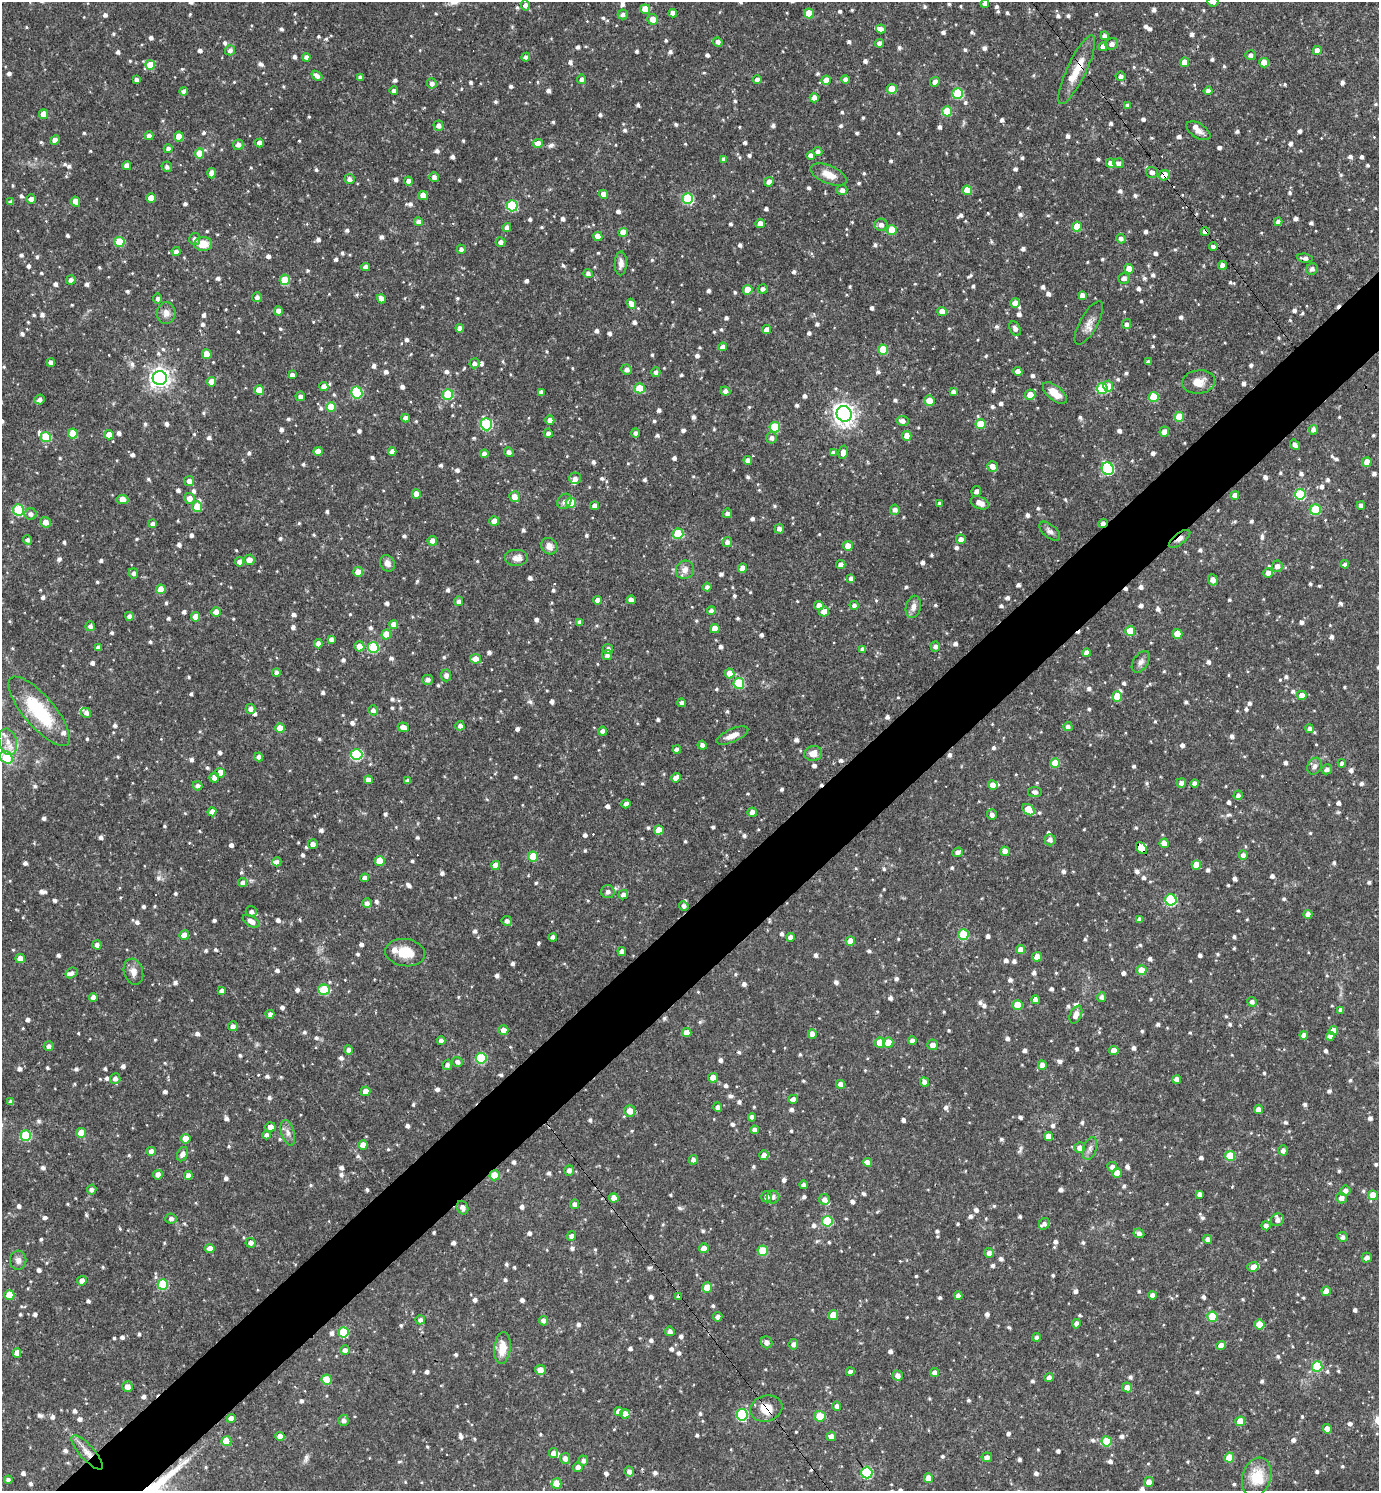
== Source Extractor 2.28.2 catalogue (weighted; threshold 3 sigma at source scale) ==
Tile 7 of 4 x 4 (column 3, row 2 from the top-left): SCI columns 2907-4283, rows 2979-4467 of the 5954 x 5956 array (HDU 1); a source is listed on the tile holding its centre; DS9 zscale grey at full resolution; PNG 1381 x 1493 px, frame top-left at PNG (2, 2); each listed source drawn as its Kron ellipse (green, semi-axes under 4 px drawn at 4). Shown black and unused: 5% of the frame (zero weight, under 3 of 4 exposures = <1% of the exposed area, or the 3 px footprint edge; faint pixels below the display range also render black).
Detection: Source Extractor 2.28.2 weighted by HDU 2 'WHT'; one run over the whole footprint, this tile lists its part. Background 0.0423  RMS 0.0051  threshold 0.0231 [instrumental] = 3 sigma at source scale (4.5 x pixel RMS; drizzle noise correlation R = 1.50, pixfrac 1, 0.05/0.05 arcsec/px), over >= 5 px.
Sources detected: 1369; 1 inside a brighter object's white glare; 11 cosmic-ray / hot-pixel residue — neither listed nor drawn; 17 inside a brighter listed object's ellipse — not listed separately; of the other 1340, all 500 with FLUX_AUTO >= 1.84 (the completeness limit of this list) listed and drawn (840 fainter detections not listed), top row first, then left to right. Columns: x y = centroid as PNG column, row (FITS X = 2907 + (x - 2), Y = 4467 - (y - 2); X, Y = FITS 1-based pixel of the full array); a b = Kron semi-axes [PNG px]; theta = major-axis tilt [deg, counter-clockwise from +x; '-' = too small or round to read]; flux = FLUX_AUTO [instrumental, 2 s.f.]
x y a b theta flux
1213 2 5 5 - 2.6
985 4 4 4 - 2.3
525 5 5 4 - 2.2
645 9 5 4 - 9.9
673 13 4 4 - 2.2
809 13 5 5 - 11
623 14 5 5 - 1.8
652 19 5 5 - 4.5
881 29 5 4 - 2.5
1105 36 4 4 - 2
718 42 5 4 - 2.1
880 43 4 4 - 2.2
1112 44 6 5 - 2.8
1103 47 4 4 - 5.1
230 50 5 5 - 2
1317 50 4 4 - 3.4
1251 55 5 5 - 1.8
306 57 4 4 - 2
526 57 4 4 - 1.9
1185 62 4 4 - 5.3
1264 62 5 4 - 7.3
150 65 5 5 - 10
1077 70 38 9 64 11
317 76 6 4 -40 2.4
1121 76 5 5 - 1.9
360 77 4 4 - 2.2
137 79 4 4 - 2
582 79 4 4 - 2
757 80 4 4 - 2.7
826 80 4 4 - 5
845 80 4 4 - 3
935 82 5 4 - 2.5
432 83 5 5 - 1.9
892 89 5 5 - 11
184 91 4 4 - 1.9
394 91 4 4 - 2.1
1208 91 4 4 - 2.5
958 93 5 5 - 34
814 98 4 4 - 3.4
1127 105 4 4 - 1.9
947 111 5 5 - 19
44 114 5 4 - 6.4
438 126 5 5 - 2.4
1198 131 13 7 -32 3.4
149 136 4 4 - 2.5
179 137 5 4 - 9.8
55 140 5 4 - 3.2
259 143 4 4 - 4
538 143 5 4 - 5.4
238 145 5 5 - 2.5
168 149 4 4 - 2
818 151 4 4 - 1.8
199 153 5 5 - 8.8
811 156 4 4 - 4
724 159 4 4 - 1.9
1110 163 5 4 - 3.4
1118 163 5 5 - 2
127 166 4 4 - 4.5
167 167 5 5 - 1.9
1152 172 5 5 - 2.1
211 173 5 4 - 3
829 175 19 9 -23 6.9
1164 175 5 5 - 6.9
434 177 5 5 - 2
349 179 5 5 - 2
409 181 4 4 - 2.8
769 182 5 4 - 2.5
842 190 5 5 - 2.2
967 190 5 4 - 9.6
604 194 4 4 - 3.9
423 195 4 4 - 5.9
151 198 5 4 - 7.1
31 199 4 4 - 3
688 199 5 5 - 39
11 202 4 4 - 1.9
76 202 5 4 - 5.9
512 206 5 5 - 43
418 222 4 4 - 1.9
1278 222 4 4 - 2.4
760 224 4 4 - 4
881 225 6 6 - 2.6
507 227 4 4 - 2.8
1077 227 5 4 - 11
892 230 5 5 - 15
623 232 4 4 - 6.5
1205 232 4 4 - 4
598 236 5 4 - 4.1
195 239 6 5 - 2.3
1121 239 5 4 - 1.9
119 242 5 5 - 22
500 242 5 4 - 2.2
203 244 9 7 2 8
1213 247 4 4 - 2.3
461 249 4 4 - 2
176 252 4 4 - 2.4
1305 258 8 4 -7 2
621 263 12 6 89 2.9
1222 265 4 4 - 3
366 267 4 4 - 2.6
1129 269 5 4 - 6.6
1312 269 6 5 - 1.9
588 273 4 4 - 1.9
1124 278 5 5 - 2.4
71 280 4 4 - 2
285 280 5 5 - 15
763 289 5 4 - 2.1
748 290 5 4 - 8.7
1082 295 4 4 - 2.4
257 297 5 5 - 1.8
158 299 5 4 - 1.9
381 299 4 4 - 4.2
1015 303 5 4 - 4.8
631 304 5 4 - 3.8
278 311 5 4 - 2.3
942 311 4 4 - 5.3
166 313 11 9 87 3.6
1089 323 24 9 61 4.6
1127 324 5 4 - 1.9
460 328 4 4 - 2.8
1015 328 8 5 -64 2.5
767 330 4 4 - 3.1
723 347 4 4 - 3
883 350 5 5 - 21
207 354 5 4 - 10
51 362 4 4 - 2.3
1148 362 4 4 - 1.8
474 363 5 5 - 1.9
627 369 5 5 - 2.2
1018 371 4 4 - 3.6
656 372 4 4 - 1.8
292 375 4 4 - 2.4
160 378 7 7 - 320
211 382 4 4 - 6.2
1198 382 16 11 7 5.9
324 386 4 4 - 3.9
1108 386 5 5 - 6.2
639 388 5 5 - 16
1102 388 5 5 - 35
259 390 5 4 - 7.2
725 391 5 4 - 2
541 392 4 4 - 2.1
953 392 4 4 - 2.1
357 393 6 5 - 39
1055 393 14 7 -40 7.7
448 394 5 5 - 29
1030 395 5 5 - 5.8
300 396 5 4 - 1.9
1154 397 5 5 - 21
39 399 5 5 - 2.1
929 401 5 5 - 6
331 407 5 5 - 10
844 414 8 7 - 310
1179 417 5 5 - 17
405 418 4 4 - 2.7
550 420 4 4 - 3.7
902 421 6 5 - 2.3
486 424 6 5 - 47
980 424 5 5 - 12
775 427 5 5 - 25
1313 430 5 4 - 2.1
1164 432 5 4 - 3
73 433 5 5 - 13
548 433 4 4 - 2
636 433 4 4 - 1.9
109 435 5 4 - 4.6
907 436 5 4 - 5.4
46 437 5 5 - 23
772 438 5 5 - 2.1
1295 445 5 4 - 2.2
318 451 5 4 - 4.2
392 451 4 4 - 2.8
509 452 5 4 - 1.9
843 452 7 4 80 3.3
833 453 4 4 - 2
484 454 4 4 - 2.6
748 460 4 4 - 2.9
1367 462 5 4 - 5.4
992 466 5 5 - 3.6
1108 469 6 6 - 58
575 478 6 6 - 2.1
189 481 5 5 - 2.7
976 491 5 4 - 2
416 494 5 4 - 3.9
1300 494 5 5 - 33
1235 495 4 4 - 4.2
514 497 5 5 - 4.2
190 498 5 5 - 3.8
122 499 6 4 -9 5
564 501 8 6 52 2.1
571 502 5 5 - 16
980 503 9 6 -23 4
940 504 4 3 - 1.9
1361 505 4 4 - 2.1
595 506 4 4 - 2.9
197 507 5 5 - 11
19 510 5 5 - 40
895 510 5 5 - 2.4
1315 510 5 5 - 17
727 513 4 4 - 1.9
31 514 6 6 - 2.2
494 521 5 5 - 4.1
45 522 5 5 - 4.7
1103 523 5 4 - 3.1
153 524 4 4 - 2
779 529 5 4 - 2
1050 531 12 6 -39 2.1
678 534 5 5 - 22
961 539 5 5 - 2.8
1179 539 13 5 38 2.5
27 540 5 4 - 1.9
432 541 5 4 - 3.2
727 542 5 5 - 2.1
549 546 9 7 -50 3.9
848 546 5 4 - 5.5
517 558 12 8 0 4.8
249 560 5 5 - 4.1
240 562 4 4 - 2.7
387 563 9 7 -62 2.7
841 564 4 4 - 2.4
1345 564 4 4 - 1.9
1277 566 6 5 - 2.6
743 568 4 4 - 4.8
685 570 9 8 - 3.6
358 572 5 5 - 5
133 573 5 5 - 1.8
1268 573 5 5 - 3
851 578 4 4 - 1.9
1213 580 5 4 - 3.8
707 587 4 4 - 1.9
161 589 5 5 - 8.7
598 600 4 4 - 3.5
631 600 4 4 - 2.4
459 601 5 4 - 1.9
819 605 5 4 - 3.6
854 605 4 4 - 1.9
913 607 11 7 76 3.1
711 611 4 4 - 1.9
824 611 5 5 - 5.4
216 612 5 4 - 4.4
129 616 4 4 - 2.4
195 617 5 4 - 5.9
580 622 4 4 - 1.9
394 624 4 4 - 4.6
90 626 5 5 - 1.9
715 629 4 4 - 7
1130 631 5 5 - 13
386 634 5 5 - 11
1177 634 5 5 - 9.2
331 639 4 4 - 1.9
318 644 4 4 - 2.4
359 646 5 5 - 4.6
935 646 5 4 - 1.9
373 647 5 5 - 33
98 648 4 4 - 2.4
608 649 5 5 - 1.9
863 649 4 4 - 1.9
1086 653 4 4 - 2.5
607 655 5 5 - 1.9
476 659 5 5 - 4.6
1141 662 12 7 56 2.3
276 673 4 4 - 2
730 673 5 5 - 5.7
446 675 6 5 - 2.2
427 680 5 5 - 2
739 683 5 5 - 29
1302 695 5 4 - 4.9
1117 696 5 5 - 12
682 703 4 4 - 2
250 709 5 5 - 2.6
373 710 5 5 - 2.3
39 711 43 15 -50 36
86 713 5 4 - 2
460 726 5 4 - 1.9
403 727 5 4 - 4
1068 727 5 4 - 1.9
280 728 5 4 - 7.2
1310 729 4 4 - 1.9
603 731 4 4 - 2
732 735 17 6 23 4.9
8 742 13 9 -74 5
702 745 4 4 - 2.2
677 750 4 4 - 2.6
813 754 9 7 10 4.5
357 755 6 5 - 47
6 757 7 5 -45 18
259 757 4 4 - 2.4
1055 763 5 5 - 13
1342 763 4 4 - 2.2
1315 766 9 6 59 2
1327 769 5 5 - 2
220 773 5 5 - 6.5
214 777 5 5 - 2.6
676 778 5 4 - 3
368 780 4 4 - 3.2
408 781 4 4 - 1.8
1181 783 5 4 - 2
1195 783 4 4 - 2.4
993 785 5 4 - 3.9
197 786 5 4 - 1.8
1035 792 7 5 -7 2
1238 795 5 4 - 2
626 804 4 4 - 3.1
1029 810 7 5 -37 13
212 812 4 4 - 3.7
752 812 4 4 - 3.1
992 815 5 5 - 2.3
659 830 5 4 - 7.7
1050 840 6 5 - 2.3
1164 843 5 4 - 5.4
313 844 5 4 - 2.6
1141 848 7 4 -52 71
1005 851 5 4 - 3.5
958 852 5 4 - 2
1243 855 4 4 - 2.3
533 856 5 5 - 15
379 861 5 5 - 9.8
277 862 4 4 - 2
496 865 4 4 - 5.1
1196 865 5 4 - 9.4
365 878 4 4 - 2.3
242 883 4 4 - 2
608 892 7 6 - 2
623 894 5 4 - 1.9
1171 900 5 5 - 48
367 903 5 4 - 2.1
684 906 5 4 - 1.9
251 912 6 5 - 2
1308 914 4 4 - 2.8
1139 919 4 4 - 1.9
251 921 9 5 -30 3.8
507 921 5 5 - 2.1
184 935 5 4 - 6.5
963 935 5 5 - 26
553 937 4 4 - 1.9
790 937 4 4 - 2.4
850 941 4 4 - 5.8
97 945 5 4 - 2
1021 950 4 4 - 4.3
622 952 4 4 - 2.1
405 953 20 13 -8 11
1037 957 5 5 - 4
20 958 4 4 - 4.7
1142 970 5 5 - 9.6
133 972 13 9 -73 3.8
71 973 6 5 - 1.8
324 990 6 5 - 22
222 991 4 4 - 2.2
93 997 4 4 - 2.9
1102 997 5 4 - 1.8
1035 1000 4 4 - 2.8
1252 1002 5 4 - 2
1017 1005 5 4 - 9
1341 1010 4 4 - 2.4
270 1014 4 4 - 2.2
1076 1015 9 5 64 4
233 1026 5 5 - 2.2
503 1030 5 5 - 3.3
1333 1031 4 4 - 4.6
687 1032 4 4 - 4.2
812 1034 5 4 - 3.7
1304 1035 4 4 - 3
1330 1036 4 4 - 2.8
441 1041 4 4 - 2.3
912 1041 4 4 - 1.9
880 1043 5 5 - 9
888 1043 5 5 - 9.2
933 1045 5 5 - 3.3
49 1046 5 5 - 2
348 1050 5 4 - 2.1
1114 1051 4 4 - 6
481 1058 5 5 - 35
458 1062 5 5 - 2.1
447 1065 5 4 - 1.9
1042 1065 4 4 - 3.7
713 1078 5 4 - 4.3
115 1079 5 5 - 2.4
1177 1079 4 4 - 2.7
924 1082 4 4 - 2.8
841 1084 4 4 - 3.8
365 1091 5 4 - 3.8
793 1099 5 4 - 3
11 1102 4 4 - 2
718 1107 4 4 - 1.9
1258 1110 4 4 - 4
630 1111 6 5 - 5.5
752 1117 4 4 - 1.9
270 1127 5 4 - 3.3
755 1130 4 4 - 2.4
81 1133 5 5 - 10
288 1133 13 6 -74 2.5
26 1135 5 5 - 33
266 1135 4 4 - 1.9
1048 1136 4 4 - 4.4
186 1139 5 4 - 7
363 1145 4 4 - 4.7
1080 1148 5 5 - 3.4
1090 1148 12 6 72 2.2
1283 1150 5 4 - 2.2
151 1151 5 4 - 3
182 1154 7 5 66 3.2
764 1155 5 4 - 3.3
1230 1156 5 5 - 17
693 1160 5 4 - 2.1
867 1162 4 4 - 3.4
1112 1167 5 5 - 2.1
569 1170 5 5 - 2.3
1117 1173 5 4 - 8.6
158 1175 5 4 - 3.2
188 1175 4 4 - 3
494 1175 5 5 - 11
803 1185 4 4 - 1.8
92 1189 5 4 - 2
1345 1191 5 5 - 2.8
1199 1194 4 4 - 1.9
1373 1195 5 4 - 7.7
767 1197 5 5 - 2.3
773 1197 6 6 - 1.9
614 1198 5 4 - 5.2
1341 1198 5 5 - 3.4
824 1199 5 5 - 2.5
575 1204 5 4 - 2
462 1208 7 5 -66 2.4
171 1219 6 5 - 1.9
1278 1220 7 6 - 2.5
827 1221 5 5 - 27
1044 1224 6 5 - 2.1
1266 1226 4 4 - 2.2
1139 1233 5 4 - 2.3
571 1236 5 4 - 2
1342 1237 5 4 - 2
1208 1239 4 4 - 2
251 1243 5 5 - 2.4
210 1248 5 4 - 4.2
704 1248 5 4 - 4
763 1251 5 5 - 21
989 1253 5 5 - 2.2
1367 1258 5 5 - 2.4
18 1260 9 8 - 2.6
1253 1267 5 5 - 2.7
82 1281 5 5 - 2.9
163 1284 5 5 - 29
707 1288 5 5 - 12
1326 1291 4 4 - 5.4
9 1295 5 5 - 13
958 1295 4 4 - 2.4
1153 1295 4 4 - 3.2
679 1297 4 3 - 2.1
833 1315 5 5 - 9.5
718 1317 5 4 - 2.1
1212 1317 5 5 - 21
420 1320 4 4 - 1.9
543 1321 5 4 - 2.2
1076 1324 5 4 - 2.2
1259 1325 5 5 - 9
670 1331 5 4 - 1.8
344 1332 5 5 - 31
1037 1337 4 3 - 1.8
767 1342 6 5 - 2.7
793 1344 5 5 - 2.1
1221 1345 4 4 - 5.8
502 1348 16 8 84 7.9
345 1350 5 4 - 2.1
17 1353 5 4 - 4
1317 1367 5 5 - 28
540 1370 5 5 - 4.3
850 1372 4 4 - 2
934 1372 4 4 - 2.1
898 1376 5 4 - 2.5
1049 1378 4 4 - 2.1
327 1379 5 5 - 12
127 1387 5 5 - 3.5
1127 1387 5 5 - 3.4
837 1406 5 4 - 1.9
766 1408 16 13 16 8.6
618 1411 4 4 - 3
625 1414 5 4 - 4.1
742 1415 6 5 - 45
820 1416 5 5 - 14
231 1418 4 4 - 3.6
344 1420 5 5 - 1.9
1240 1421 5 5 - 10
1327 1429 5 4 - 4.4
280 1436 5 4 - 2.8
831 1436 5 4 - 2.9
226 1441 5 5 - 15
1107 1441 5 5 - 20
87 1452 22 7 -48 5.3
553 1453 5 4 - 2.8
987 1457 5 5 - 2.4
1229 1457 5 5 - 9.3
565 1458 5 5 - 2.7
583 1461 5 5 - 1.9
578 1467 5 4 - 2.7
629 1472 5 5 - 2
867 1473 6 5 - 47
1257 1477 20 14 72 14
928 1478 5 4 - 5.7
8 1480 4 4 - 2
1149 1482 5 5 - 3.5
556 1483 5 5 - 12
Overlapping masked pixels (flux is a lower limit): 11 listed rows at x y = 1077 70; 1164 175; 1205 232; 1305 258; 1103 523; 1179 539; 1141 848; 494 1175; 679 1297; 766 1408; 87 1452
Isophote crosses this tile's border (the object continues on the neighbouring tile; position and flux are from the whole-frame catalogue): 3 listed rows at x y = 1213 2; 985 4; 6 757